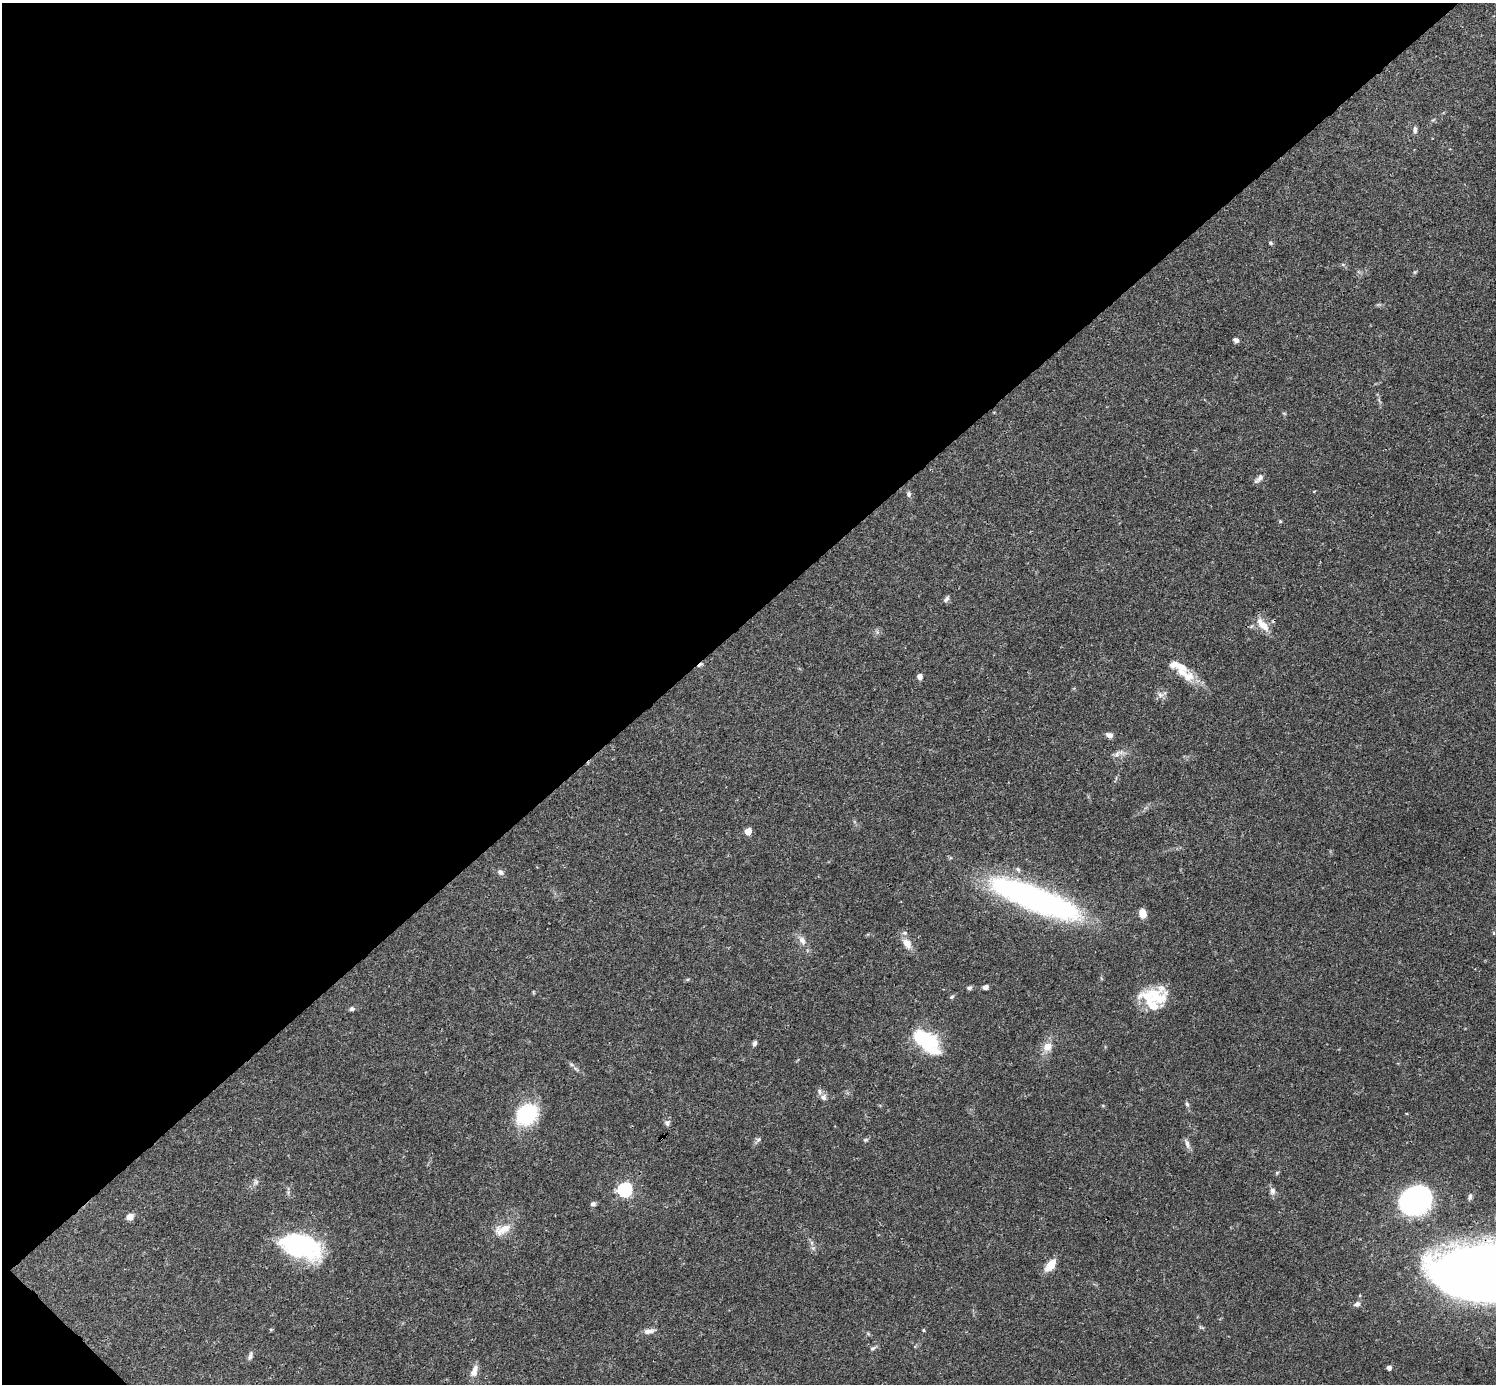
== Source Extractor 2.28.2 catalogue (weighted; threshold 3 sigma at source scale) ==
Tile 5 of 4 x 4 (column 1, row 2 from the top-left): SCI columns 1-1494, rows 2920-4301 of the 5982 x 5981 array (HDU 1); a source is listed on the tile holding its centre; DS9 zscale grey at full resolution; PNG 1498 x 1386 px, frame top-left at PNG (2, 3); no overlay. Shown black and unused: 45% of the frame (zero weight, under 3 of 4 exposures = <1% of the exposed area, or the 3 px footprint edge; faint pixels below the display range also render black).
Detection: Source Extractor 2.28.2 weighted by HDU 2 'WHT'; one run over the whole footprint, this tile lists its part. Background 0.0412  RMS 0.0027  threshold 0.012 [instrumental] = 3 sigma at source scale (4.5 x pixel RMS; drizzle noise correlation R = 1.50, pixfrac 1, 0.05/0.05 arcsec/px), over >= 5 px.
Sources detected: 64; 1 inside a brighter object's white glare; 1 cosmic-ray / hot-pixel residue — not listed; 6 inside a brighter listed object's ellipse — not listed separately; the other 56 listed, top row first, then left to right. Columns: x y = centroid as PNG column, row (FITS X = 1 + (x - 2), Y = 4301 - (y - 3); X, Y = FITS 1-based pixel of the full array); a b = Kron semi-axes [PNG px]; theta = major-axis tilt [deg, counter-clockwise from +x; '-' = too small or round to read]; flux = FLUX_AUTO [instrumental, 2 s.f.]
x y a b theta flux
1415 130 9 6 -88 0.79
1270 243 6 4 -28 0.39
1236 340 6 5 - 0.81
1259 479 14 5 45 0.99
909 494 8 6 -81 0.62
1280 521 5 4 - 0.28
946 599 9 6 51 0.73
1263 625 20 9 -46 3.5
920 676 5 5 - 1.3
1187 676 20 12 -36 4.3
1160 695 8 6 -88 1
1109 735 8 6 -11 1.2
1117 754 10 7 47 1.1
748 831 5 5 - 4.2
500 872 8 7 - 0.94
1034 898 97 22 -21 80
1142 913 10 8 -73 2.3
1494 933 6 4 -89 0.28
802 940 12 8 -59 1.6
907 943 16 10 -48 2.4
985 987 6 5 - 0.92
969 988 7 5 14 0.56
952 997 6 4 23 0.43
1159 998 31 26 -42 9.3
352 1009 7 5 6 0.61
921 1037 16 11 -25 15
754 1043 7 5 70 0.71
1047 1047 14 11 42 2.6
575 1069 9 4 -35 0.62
823 1097 9 8 - 1.2
1187 1104 6 5 - 0.46
527 1114 22 18 31 18
667 1123 8 7 - 0.77
758 1139 7 5 21 0.59
865 1140 6 5 - 0.41
1187 1143 14 5 -74 1.1
1277 1173 5 5 - 0.33
256 1182 6 5 - 0.6
625 1190 6 6 - 53
1272 1191 9 7 82 1
1470 1197 8 5 77 0.67
1415 1201 20 16 15 81
593 1204 6 5 - 0.66
130 1217 7 7 - 1.9
502 1230 26 12 23 3.9
812 1243 7 4 -71 0.57
299 1245 43 26 -19 29
1050 1265 15 8 51 3.7
1480 1273 65 33 -4 610
1357 1304 9 6 22 0.9
923 1330 5 3 - 0.25
649 1331 15 6 6 1.4
873 1348 8 5 28 0.62
250 1356 12 5 79 0.82
1389 1368 4 4 - 1.1
474 1371 18 8 71 1.9
Overlapping masked pixels (flux is a lower limit): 1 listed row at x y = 1480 1273
Isophote crosses this tile's border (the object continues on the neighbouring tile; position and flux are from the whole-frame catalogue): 1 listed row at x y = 1480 1273